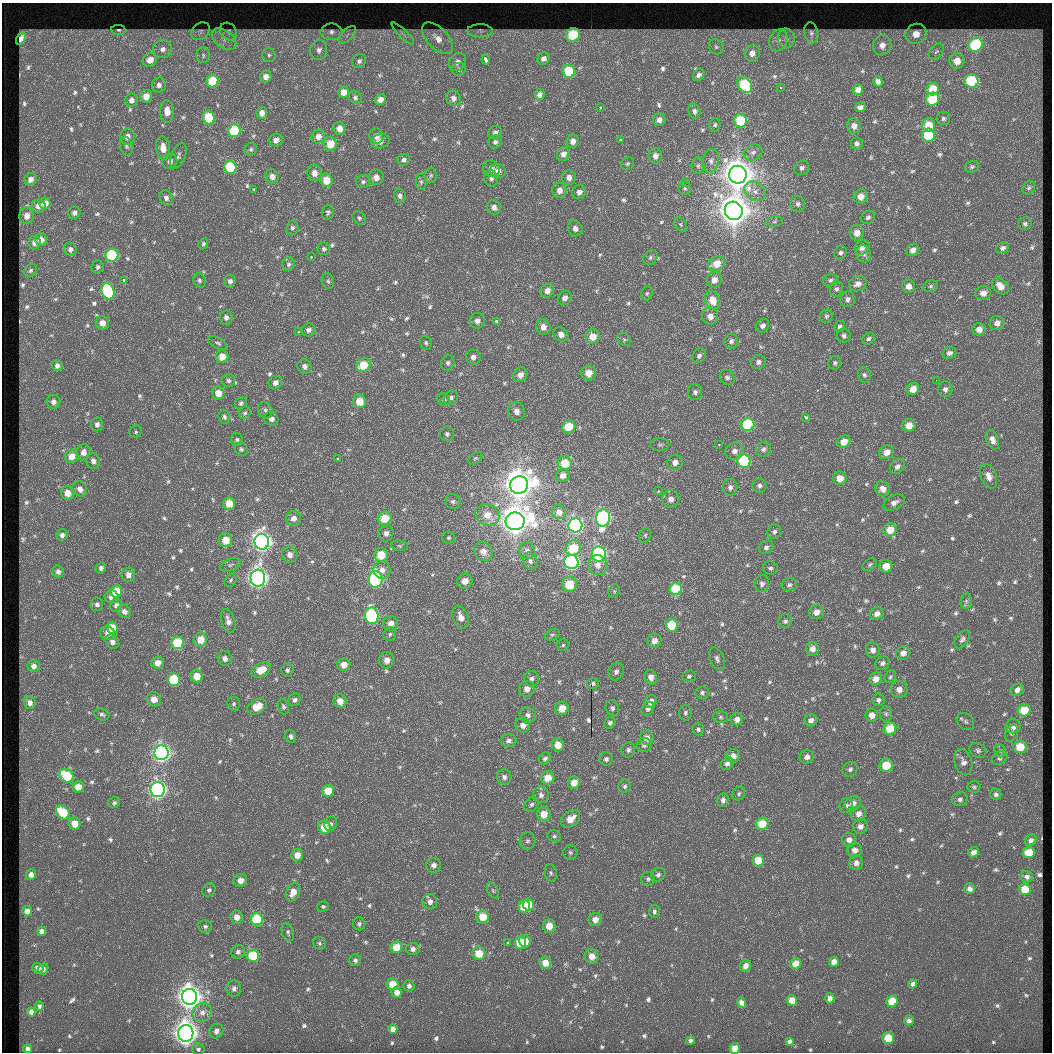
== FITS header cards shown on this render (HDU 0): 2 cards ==
NAXIS1  =                 1050  /
NAXIS2  =                 1050  /

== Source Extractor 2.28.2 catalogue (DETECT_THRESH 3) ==
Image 1050 x 1050 px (HDU 0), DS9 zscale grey, 1 PNG px = 1 image px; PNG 1054 x 1054 px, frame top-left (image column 1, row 1050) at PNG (2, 3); each listed source drawn as its Kron ellipse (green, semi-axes under 4 px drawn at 4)
Background 18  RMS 1.4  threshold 4.24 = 3 sigma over >= 5 px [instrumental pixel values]
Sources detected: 709; of the 709, the 500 brightest by FLUX_AUTO listed and drawn (209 fainter detections omitted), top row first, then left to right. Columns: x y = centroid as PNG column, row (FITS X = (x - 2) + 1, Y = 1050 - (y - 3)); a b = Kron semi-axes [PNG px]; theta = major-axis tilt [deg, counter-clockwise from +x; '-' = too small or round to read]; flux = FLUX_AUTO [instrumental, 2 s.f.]
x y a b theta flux
119 30 7 5 -7 220
200 31 10 8 41 310
480 31 13 6 -1 360
228 32 9 7 -53 330
331 32 11 8 0 550
811 33 10 7 -77 320
403 34 15 4 -44 300
916 34 11 9 33 1200
347 35 11 5 45 450
573 35 7 6 - 4900
21 38 7 4 62 530
438 38 19 10 -45 1500
786 38 10 8 -86 610
224 39 14 8 -38 960
778 40 11 8 68 700
882 45 10 9 - 930
975 45 7 6 - 7200
716 47 8 6 -55 290
163 49 9 9 - 700
319 50 10 8 81 570
936 51 9 6 47 330
752 53 8 7 - 690
203 55 8 7 - 280
269 55 7 6 - 260
486 59 5 3 - 4100
544 59 6 5 - 410
150 60 7 6 - 960
359 61 7 6 - 320
957 61 8 7 - 1000
457 62 10 8 54 550
459 69 7 6 - 210
569 71 6 6 - 4100
699 75 6 5 - 310
266 77 6 5 - 570
212 81 6 6 - 3200
878 81 5 4 - 470
971 81 7 6 - 6700
159 85 7 7 - 350
745 85 8 6 -56 5400
781 88 3 2 - 260
932 89 6 5 - 1900
858 90 5 5 - 550
344 92 6 5 - 780
540 95 5 5 - 360
146 96 6 5 - 840
355 98 7 6 - 230
453 98 8 7 - 410
933 99 7 6 - 5500
131 100 7 6 - 470
380 100 5 5 - 580
600 107 3 3 - 350
860 107 5 4 - 370
167 111 11 7 -89 1000
694 111 7 6 - 300
262 113 6 5 - 510
209 118 7 6 - 3100
943 118 7 6 - 220
659 120 6 6 - 550
740 121 6 6 - 4400
715 125 6 5 - 200
928 125 7 6 - 1700
854 126 7 6 - 640
340 129 6 6 - 800
234 131 6 6 - 6100
495 132 7 6 - 350
928 135 6 6 - 5300
376 136 8 7 - 600
127 137 8 7 - 590
318 137 7 6 - 690
276 140 7 6 - 540
620 140 3 3 - 450
380 141 9 7 19 670
573 141 7 6 - 620
495 142 6 6 - 310
857 143 6 6 - 300
330 144 7 6 - 1700
126 146 9 6 -75 250
163 148 12 7 -83 990
251 149 7 6 - 210
753 152 9 7 26 500
563 154 7 6 - 620
178 156 13 7 66 390
655 156 8 6 -90 560
404 160 6 6 - 270
170 161 8 7 - 430
711 161 12 8 80 640
627 164 7 6 - 200
698 166 8 6 89 310
230 167 7 6 - 6000
972 167 7 6 - 200
802 168 8 6 44 370
491 169 9 8 - 490
498 171 8 7 - 560
314 173 8 7 - 740
431 175 8 6 90 210
738 175 9 9 - 200000
272 176 7 6 - 510
376 177 7 7 - 620
491 178 8 7 - 310
569 178 7 6 - 590
31 179 6 6 - 530
326 180 7 6 - 1600
363 182 7 6 - 250
421 182 8 5 90 200
685 182 2 2 - 760
685 188 7 6 - 240
1029 188 7 6 - 220
254 189 3 2 - 340
559 190 7 7 - 630
755 191 11 8 -37 760
579 192 7 7 - 540
400 196 7 6 - 280
861 196 7 6 - 950
166 198 8 6 -65 360
45 203 6 5 - 960
798 204 8 7 - 380
38 206 7 6 - 610
494 207 7 7 - 490
734 211 9 8 - 200000
328 212 7 6 - 250
74 213 6 6 - 380
27 216 8 7 - 630
868 217 7 6 - 260
359 218 7 6 - 220
775 221 8 5 7 250
681 224 8 5 -56 220
1025 224 7 6 - 230
292 228 7 6 - 270
575 228 8 7 - 520
857 233 8 7 - 910
41 240 6 6 - 910
34 243 7 6 - 520
203 244 6 4 62 190
862 247 8 6 43 620
1002 248 7 5 26 330
70 249 7 6 - 360
324 249 6 6 - 230
913 250 7 5 43 560
840 253 7 6 - 280
864 254 9 7 -76 380
112 255 6 6 - 8900
311 257 3 3 - 290
650 257 8 6 48 290
289 264 7 6 - 240
716 264 9 7 29 1700
98 267 6 6 - 240
31 270 7 5 46 210
124 280 3 3 - 470
199 280 7 5 -59 230
714 280 8 7 - 870
830 280 7 6 - 290
230 281 6 6 - 360
328 281 8 6 -72 230
858 284 9 7 25 680
908 286 7 6 - 570
931 286 7 5 16 200
1000 286 10 7 -44 950
836 289 8 6 71 290
108 291 8 6 -70 9100
547 291 7 6 - 700
647 293 7 5 74 200
983 293 8 7 - 830
565 298 7 6 - 550
848 299 8 7 - 410
712 300 9 7 -67 1600
710 316 8 8 - 840
826 316 7 6 - 200
226 317 7 6 - 350
477 321 8 7 - 510
496 321 3 3 - 1400
102 323 7 6 - 800
997 323 7 7 - 570
762 326 7 6 - 440
839 326 6 5 - 240
543 327 8 7 - 730
979 329 7 6 - 700
308 330 7 6 - 420
298 332 3 2 - 290
561 334 8 6 -37 570
844 336 7 6 - 280
593 337 7 7 - 1400
624 339 8 6 -42 240
869 339 6 5 - 220
731 341 7 7 - 340
218 343 11 5 -30 230
426 343 7 5 -66 200
949 353 7 6 - 380
699 356 8 6 55 370
222 357 6 6 - 1300
473 357 7 7 - 500
758 362 7 7 - 410
448 363 8 6 61 300
835 363 6 6 - 230
363 365 8 6 33 2200
57 366 5 5 - 410
304 366 7 7 - 400
588 373 7 7 - 1300
520 375 8 6 54 650
864 375 8 6 -73 260
727 377 8 7 - 360
936 380 2 2 - 250
228 381 6 6 - 280
275 383 7 6 - 530
913 389 6 6 - 1100
945 389 8 7 - 370
695 392 8 7 - 360
218 393 6 6 - 1200
451 398 8 6 43 340
444 399 7 5 -31 240
360 401 7 6 - 1900
53 402 7 7 - 410
241 403 6 5 - 230
265 410 8 7 - 340
516 411 9 8 - 730
245 413 6 5 - 200
224 417 7 5 -72 250
805 417 4 3 - 780
271 419 7 6 - 480
97 424 7 6 - 430
748 425 6 6 - 8800
909 425 6 6 - 1100
569 427 7 6 - 2800
136 432 7 5 57 200
447 434 7 7 - 300
237 440 6 6 - 220
992 440 10 6 -69 580
844 442 7 6 - 1100
719 444 3 2 - 330
660 445 9 6 -1 270
241 449 7 6 - 210
763 449 8 7 - 360
734 451 9 8 - 590
84 452 8 7 - 690
887 452 8 6 28 860
71 456 7 6 - 1100
475 458 8 5 38 200
338 459 4 3 - 600
93 461 8 6 -78 460
744 461 6 6 - 8600
675 462 8 7 - 660
565 463 7 7 - 2400
897 467 8 6 46 450
563 475 7 6 - 620
989 476 13 7 -68 690
840 478 7 7 - 1100
519 485 9 8 - 180000
759 486 7 7 - 320
730 487 8 7 - 430
80 489 8 7 - 630
883 489 8 7 - 850
658 491 3 3 - 390
68 493 7 6 - 970
671 499 9 8 - 730
453 501 8 7 - 310
894 503 11 7 26 530
229 504 6 6 - 1600
559 512 7 6 - 570
487 515 12 10 -32 1300
293 518 7 7 - 630
385 518 7 6 - 2400
603 518 8 7 - 20000
515 521 9 9 - 160000
575 525 7 7 - 25000
890 530 7 6 - 1500
774 532 7 7 - 310
386 533 8 7 - 550
62 535 6 5 - 340
645 535 7 5 70 210
448 538 6 6 - 210
225 540 7 7 - 1500
262 542 8 7 - 54000
400 546 8 5 -7 220
766 547 8 6 33 340
573 548 8 7 - 2800
483 551 10 9 - 910
527 551 8 8 - 350
599 554 7 7 - 19000
290 555 8 7 - 620
381 555 7 7 - 2300
530 561 9 7 -66 340
571 562 7 7 - 23000
230 565 10 6 22 340
598 565 10 9 - 820
870 565 8 5 40 200
886 566 6 6 - 1400
101 568 5 5 - 270
770 568 7 7 - 280
382 570 9 8 - 670
58 572 6 5 - 330
128 575 7 6 - 510
258 578 8 7 - 50000
376 579 8 7 - 17000
231 580 7 5 54 230
465 581 8 7 - 970
569 584 7 7 - 2600
762 584 8 7 - 370
789 585 7 6 - 290
676 589 6 6 - 4600
116 591 6 5 - 2300
614 591 7 5 71 190
111 597 7 6 - 610
966 601 8 5 84 200
97 604 7 6 - 290
116 605 6 6 - 370
124 611 7 6 - 470
816 612 7 7 - 700
877 614 7 6 - 580
372 616 8 6 -81 16000
461 617 12 7 -70 1000
228 621 12 6 -75 680
785 621 7 6 - 270
391 624 7 7 - 780
672 625 6 6 - 4100
112 628 6 5 - 2100
108 633 7 6 - 520
390 634 7 6 - 230
552 635 8 5 28 220
962 639 10 6 53 290
200 640 7 6 - 1500
654 641 7 7 - 770
112 642 8 6 -59 410
178 643 6 6 - 5600
563 645 6 6 - 200
812 649 7 6 - 630
873 650 7 7 - 530
903 653 7 6 - 600
225 658 8 7 - 470
717 659 12 7 -67 360
387 660 8 7 - 760
158 663 6 6 - 860
883 663 7 6 - 320
344 665 6 6 - 960
34 666 6 5 - 440
261 670 10 6 29 1800
287 670 6 6 - 250
616 672 9 7 62 420
197 676 6 6 - 1400
689 676 7 5 21 240
651 677 7 6 - 650
890 677 7 5 59 200
532 679 8 7 - 370
876 679 7 6 - 780
174 680 6 6 - 5100
593 684 6 5 - 240
527 689 8 7 - 710
899 689 8 8 - 700
1017 690 7 5 43 580
702 693 7 6 - 250
154 699 7 7 - 870
295 700 6 6 - 310
878 700 6 6 - 290
340 701 7 6 - 880
651 702 6 5 - 720
30 703 6 5 - 420
234 704 7 6 - 200
257 706 10 7 27 1700
283 707 8 5 -72 240
562 708 7 6 - 1300
612 708 8 6 -67 310
648 709 7 5 54 350
1024 710 6 6 - 2300
685 713 7 6 - 260
102 714 8 5 -22 230
886 714 7 6 - 270
528 715 8 7 - 420
872 715 6 6 - 750
720 717 7 6 - 220
737 719 6 6 - 570
811 720 7 6 - 510
966 722 10 7 -46 340
610 723 6 5 - 290
523 725 7 7 - 610
1013 726 7 7 - 570
698 729 6 5 - 210
890 729 6 6 - 2600
1012 733 9 6 65 250
291 736 7 5 -69 280
647 738 7 7 - 680
508 741 8 6 2 370
558 745 6 6 - 1200
644 745 7 7 - 340
1020 747 6 6 - 2000
628 750 8 6 67 320
978 750 9 7 -29 330
1000 751 7 5 -68 210
161 753 7 7 - 41000
733 756 7 6 - 630
807 757 7 6 - 500
545 758 7 5 41 280
1000 758 8 6 32 370
606 759 7 6 - 300
963 762 13 8 -74 670
727 763 7 5 43 380
886 765 7 6 - 2500
850 769 8 7 - 330
67 776 8 6 -39 3700
504 777 8 7 - 370
548 778 7 6 - 1500
574 783 6 6 - 1100
625 786 6 6 - 230
78 787 6 5 - 1200
974 787 7 5 -2 190
158 790 7 7 - 38000
328 791 6 6 - 2000
739 793 7 6 - 230
996 794 5 5 - 240
541 795 8 8 - 440
960 799 8 7 - 340
723 800 7 5 79 390
114 803 6 5 - 210
853 803 8 7 - 730
532 804 8 6 45 270
846 806 7 6 - 300
63 812 7 6 - 3500
544 814 7 7 - 1300
859 814 8 7 - 700
570 819 11 7 41 1400
75 824 6 6 - 1100
331 824 7 6 - 310
762 824 6 6 - 2600
860 826 7 7 - 540
324 827 6 6 - 1900
554 836 7 6 - 250
849 840 7 7 - 580
1031 840 6 5 - 320
527 841 8 8 - 320
855 850 7 7 - 620
570 852 7 7 - 240
973 852 5 5 - 470
1029 853 6 5 - 2000
297 855 6 6 - 940
758 860 6 5 - 2400
856 863 7 7 - 470
434 865 7 7 - 540
551 873 8 6 -81 240
31 875 5 5 - 510
658 875 7 6 - 360
1027 877 6 5 - 320
648 879 7 7 - 270
240 880 7 6 - 820
970 889 5 5 - 430
1025 889 6 5 - 1900
209 890 7 6 - 270
493 890 8 5 -62 230
293 892 10 6 67 1200
430 902 8 7 - 530
528 905 6 5 - 1800
524 906 6 6 - 2900
323 907 6 5 - 190
27 911 5 5 - 470
654 911 7 5 88 260
237 917 6 6 - 770
483 917 6 6 - 2100
257 919 6 6 - 5400
595 919 7 6 - 900
359 924 6 6 - 290
205 926 7 6 - 240
549 926 7 6 - 1300
42 931 4 4 - 440
288 932 9 6 -72 260
525 941 6 5 - 1700
319 943 6 6 - 200
507 943 3 3 - 300
520 943 6 6 - 2700
396 947 6 6 - 2100
413 949 6 6 - 380
238 952 7 6 - 370
479 953 7 6 - 1900
253 956 6 6 - 5100
592 956 7 7 - 890
355 960 6 6 - 250
834 962 5 5 - 540
545 963 6 6 - 1200
796 964 6 5 - 1200
745 966 6 5 - 620
38 968 6 5 - 460
43 969 6 5 - 240
393 984 6 5 - 1800
913 984 5 4 - 290
409 986 6 5 - 270
234 988 8 7 - 390
397 992 5 5 - 590
189 997 8 7 - 100000
830 998 5 4 - 430
792 1000 5 5 - 1000
892 1001 6 5 - 2500
742 1003 5 4 - 490
39 1006 5 4 - 200
31 1012 4 4 - 380
202 1012 10 9 - 710
909 1020 5 5 - 270
393 1029 5 4 - 470
216 1031 7 6 - 470
186 1033 8 7 - 100000
888 1038 6 5 - 2400
690 1041 4 3 - 240
789 1041 4 3 - 210
735 1048 5 5 - 1300
27 1049 4 4 - 300
198 1049 6 6 - 230
At the frame edge (FLAGS 8, measured only in part): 1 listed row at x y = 735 1048
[209 fainter detections neither listed nor drawn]